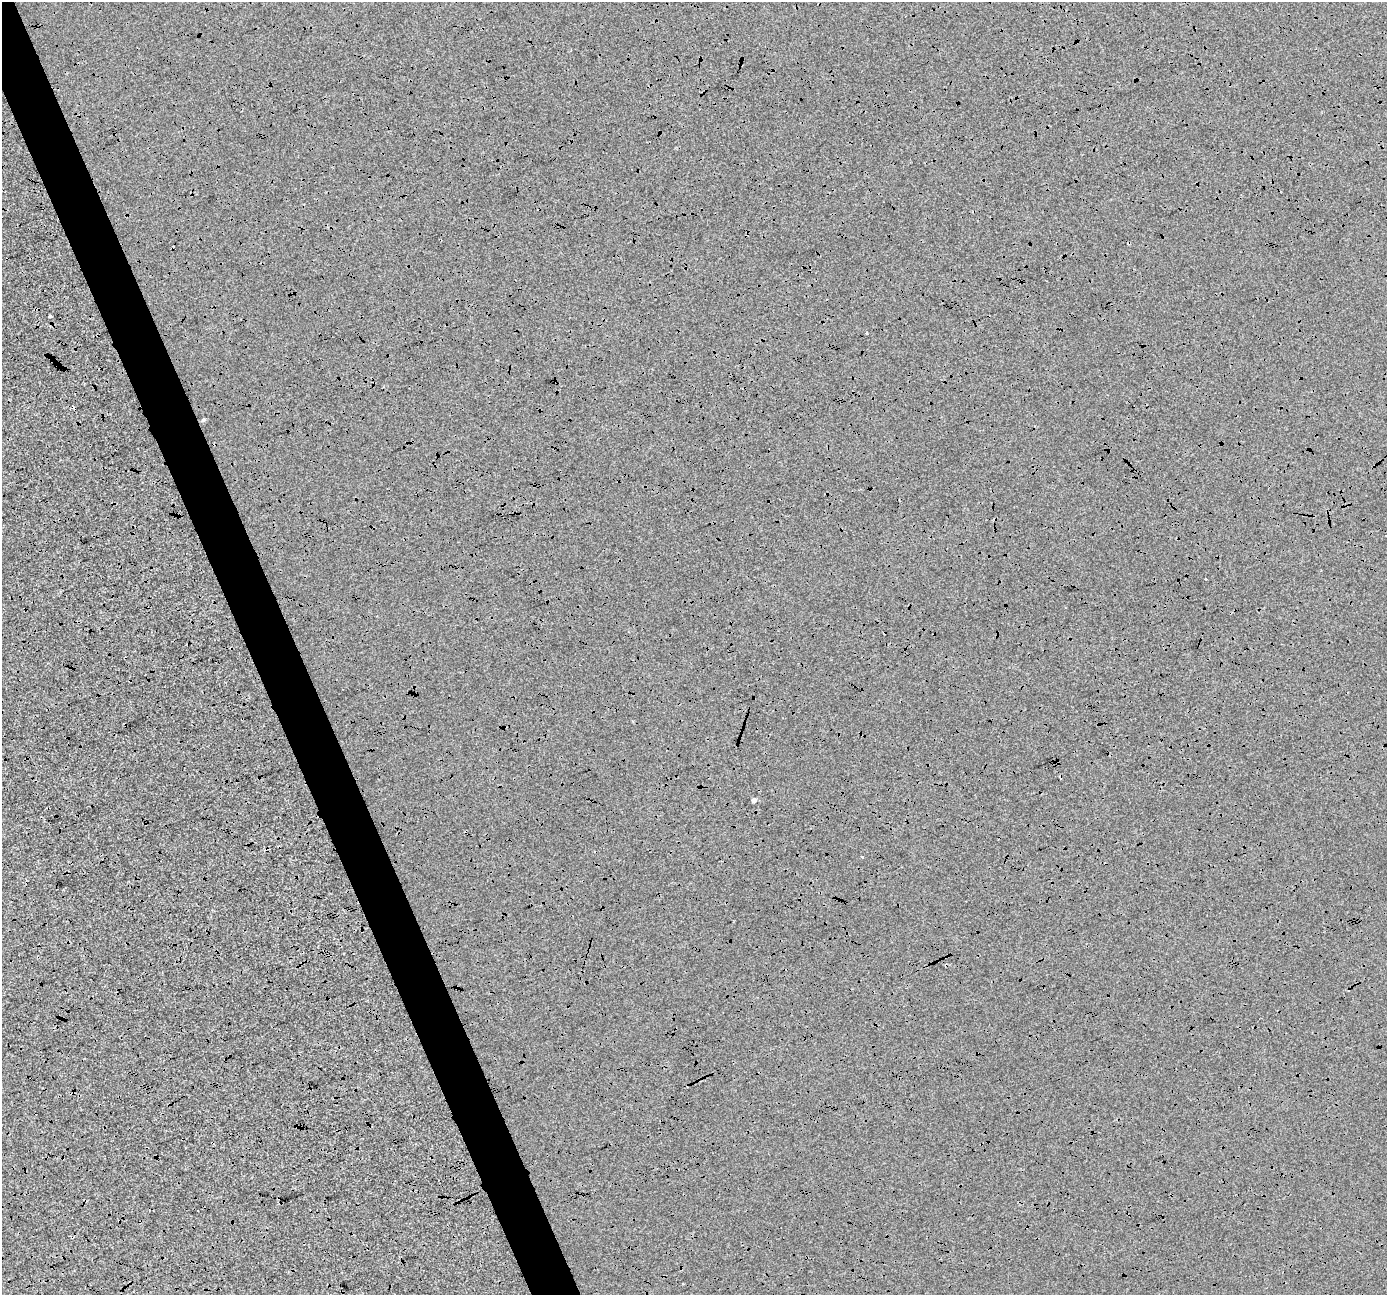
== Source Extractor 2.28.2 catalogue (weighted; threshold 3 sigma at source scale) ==
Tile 11 of 4 x 4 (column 3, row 3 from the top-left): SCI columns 2773-4157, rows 1430-2722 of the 5543 x 5389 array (HDU 1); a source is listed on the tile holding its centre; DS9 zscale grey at full resolution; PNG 1389 x 1297 px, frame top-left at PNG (2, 2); no overlay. Shown black and unused: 4% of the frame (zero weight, under 3 of 4 exposures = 2% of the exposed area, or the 3 px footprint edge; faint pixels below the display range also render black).
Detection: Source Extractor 2.28.2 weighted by HDU 2 'WHT'; one run over the whole footprint, this tile lists its part. Background -0.00842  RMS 0.0065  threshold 0.0291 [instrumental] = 3 sigma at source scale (4.5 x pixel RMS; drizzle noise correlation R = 1.50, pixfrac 1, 0.0396/0.0396 arcsec/px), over >= 5 px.
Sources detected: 9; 4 cosmic-ray / hot-pixel residue — not listed; the other 5 listed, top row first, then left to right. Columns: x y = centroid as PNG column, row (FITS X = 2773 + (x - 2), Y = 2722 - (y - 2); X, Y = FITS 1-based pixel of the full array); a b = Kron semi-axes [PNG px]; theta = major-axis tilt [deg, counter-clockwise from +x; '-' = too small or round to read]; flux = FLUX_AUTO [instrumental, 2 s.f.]
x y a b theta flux
49 316 3 3 - 1.2
867 333 3 3 - 1.3
203 420 5 4 - 1
1206 579 3 2 - 0.73
754 800 4 4 - 2.4